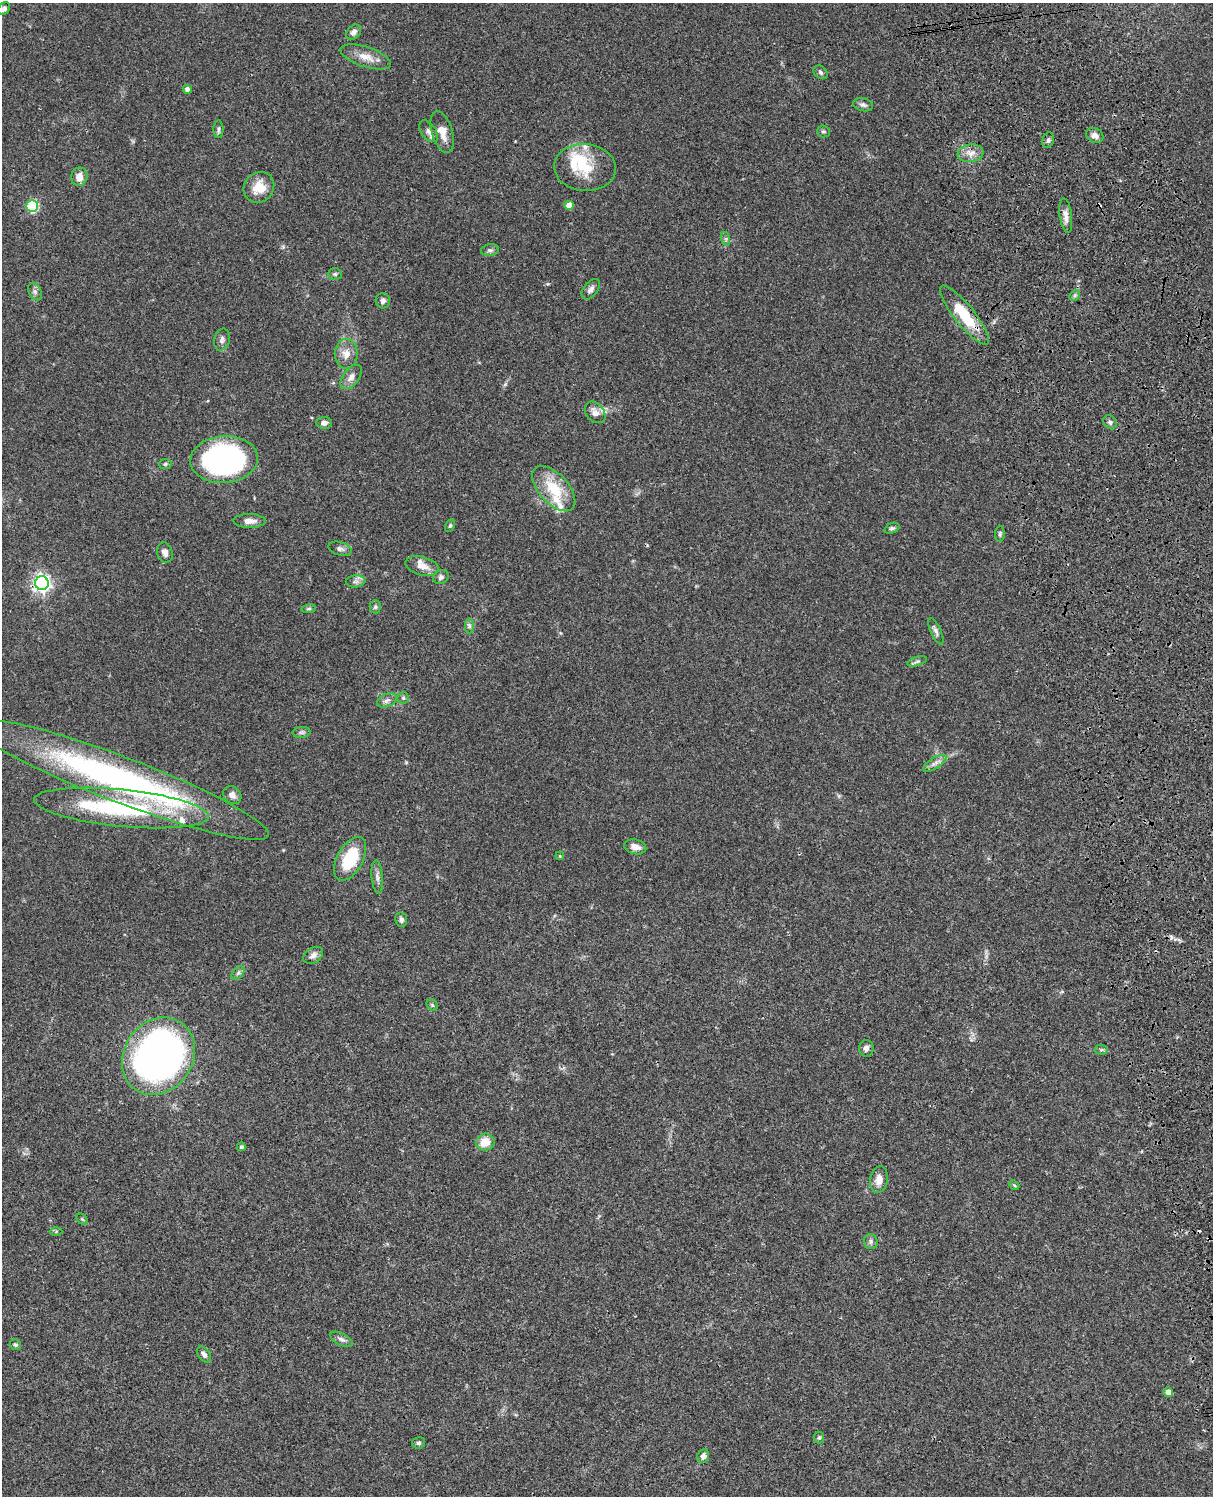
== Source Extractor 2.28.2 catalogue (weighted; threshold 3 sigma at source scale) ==
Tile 6 of 4 x 3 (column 2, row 2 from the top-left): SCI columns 1333-2543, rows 1773-3266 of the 5084 x 4925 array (HDU 1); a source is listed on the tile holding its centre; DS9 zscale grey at full resolution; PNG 1215 x 1498 px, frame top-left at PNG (2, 3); each listed source drawn as its Kron ellipse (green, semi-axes under 4 px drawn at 4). Shown black and unused: <1% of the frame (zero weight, under 3 of 4 exposures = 6% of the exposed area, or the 3 px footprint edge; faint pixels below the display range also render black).
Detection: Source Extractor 2.28.2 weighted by HDU 2 'WHT'; one run over the whole footprint, this tile lists its part. Background 0.0756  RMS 0.0058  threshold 0.0261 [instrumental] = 3 sigma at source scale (4.5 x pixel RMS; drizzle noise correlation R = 1.50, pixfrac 1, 0.05/0.05 arcsec/px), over >= 5 px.
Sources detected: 92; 2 cosmic-ray / hot-pixel residue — neither listed nor drawn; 7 inside a brighter listed object's ellipse — not listed separately; the other 83 listed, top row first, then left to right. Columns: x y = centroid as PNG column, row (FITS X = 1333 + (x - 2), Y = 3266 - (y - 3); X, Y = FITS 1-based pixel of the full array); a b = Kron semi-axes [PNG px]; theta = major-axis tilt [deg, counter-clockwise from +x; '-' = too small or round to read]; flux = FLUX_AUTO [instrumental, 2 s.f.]
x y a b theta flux
4 9 7 5 53 2
354 32 8 6 46 2.5
366 57 26 10 -19 7.2
820 72 8 6 -36 1.4
187 89 4 4 - 2.1
863 105 10 6 -13 2
218 129 9 5 90 1.3
429 131 12 7 -54 2.7
823 131 6 6 - 1.1
442 132 21 10 -73 6.5
1095 135 9 7 -28 3
1048 140 8 5 70 1.5
971 153 13 9 7 4.5
585 167 31 23 -5 20
79 177 9 8 - 5
259 187 16 14 46 10
569 205 4 4 - 4.8
32 206 6 6 - 46
1066 216 17 6 -83 3.5
726 239 7 4 -72 1
490 250 9 5 9 1.5
335 274 7 5 -1 1.1
591 289 12 7 52 2.4
35 292 9 6 -63 1.8
1075 295 6 4 46 1.1
383 301 8 7 - 1.9
964 315 37 10 -51 23
222 339 11 7 74 2.4
346 354 15 11 90 5.9
351 377 14 8 52 3.6
595 412 12 8 -48 4.2
1110 422 7 6 - 1.4
324 423 7 6 - 2.5
224 459 33 23 4 140
165 464 6 5 - 0.95
554 489 27 14 -48 20
249 521 16 7 0 4.5
450 526 7 4 63 0.92
892 528 8 5 22 1.2
1000 534 8 5 89 1
340 549 12 6 -15 2.1
165 553 10 7 -75 2.7
422 566 17 9 -15 6.1
441 577 8 7 - 1.7
356 581 10 6 6 2
42 583 7 7 - 210
375 607 6 5 - 1.1
309 609 7 3 9 0.73
469 626 7 4 -90 1.3
936 631 14 5 -65 2
917 661 10 4 18 1.3
403 698 5 5 - 1.1
387 700 10 6 22 2.2
302 732 9 5 5 1.4
935 763 13 5 32 2.6
120 779 159 23 -21 190
232 795 10 8 -43 3
121 808 88 18 -6 76
635 847 11 7 -14 4.1
560 856 4 3 - 0.5
350 859 24 13 62 26
377 877 17 5 -85 2.6
401 920 7 6 - 1.8
313 955 11 7 34 2.6
238 973 8 5 45 1.3
432 1005 6 5 - 0.92
866 1048 8 7 - 2.5
1101 1050 7 5 -6 0.92
158 1056 41 34 55 300
485 1142 9 8 - 9.3
241 1147 4 4 - 1.2
879 1180 13 9 81 5
1014 1185 5 4 - 0.78
82 1219 6 5 - 0.81
56 1231 6 4 2 0.75
871 1241 7 7 - 1.7
341 1339 12 6 -27 1.9
15 1345 5 5 - 0.96
204 1354 9 5 -56 2.1
1168 1392 5 4 - 3.1
819 1438 6 5 - 0.97
418 1443 6 6 - 1.1
703 1456 7 6 - 2.9
Overlapping masked pixels (flux is a lower limit): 3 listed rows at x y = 964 315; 42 583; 158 1056